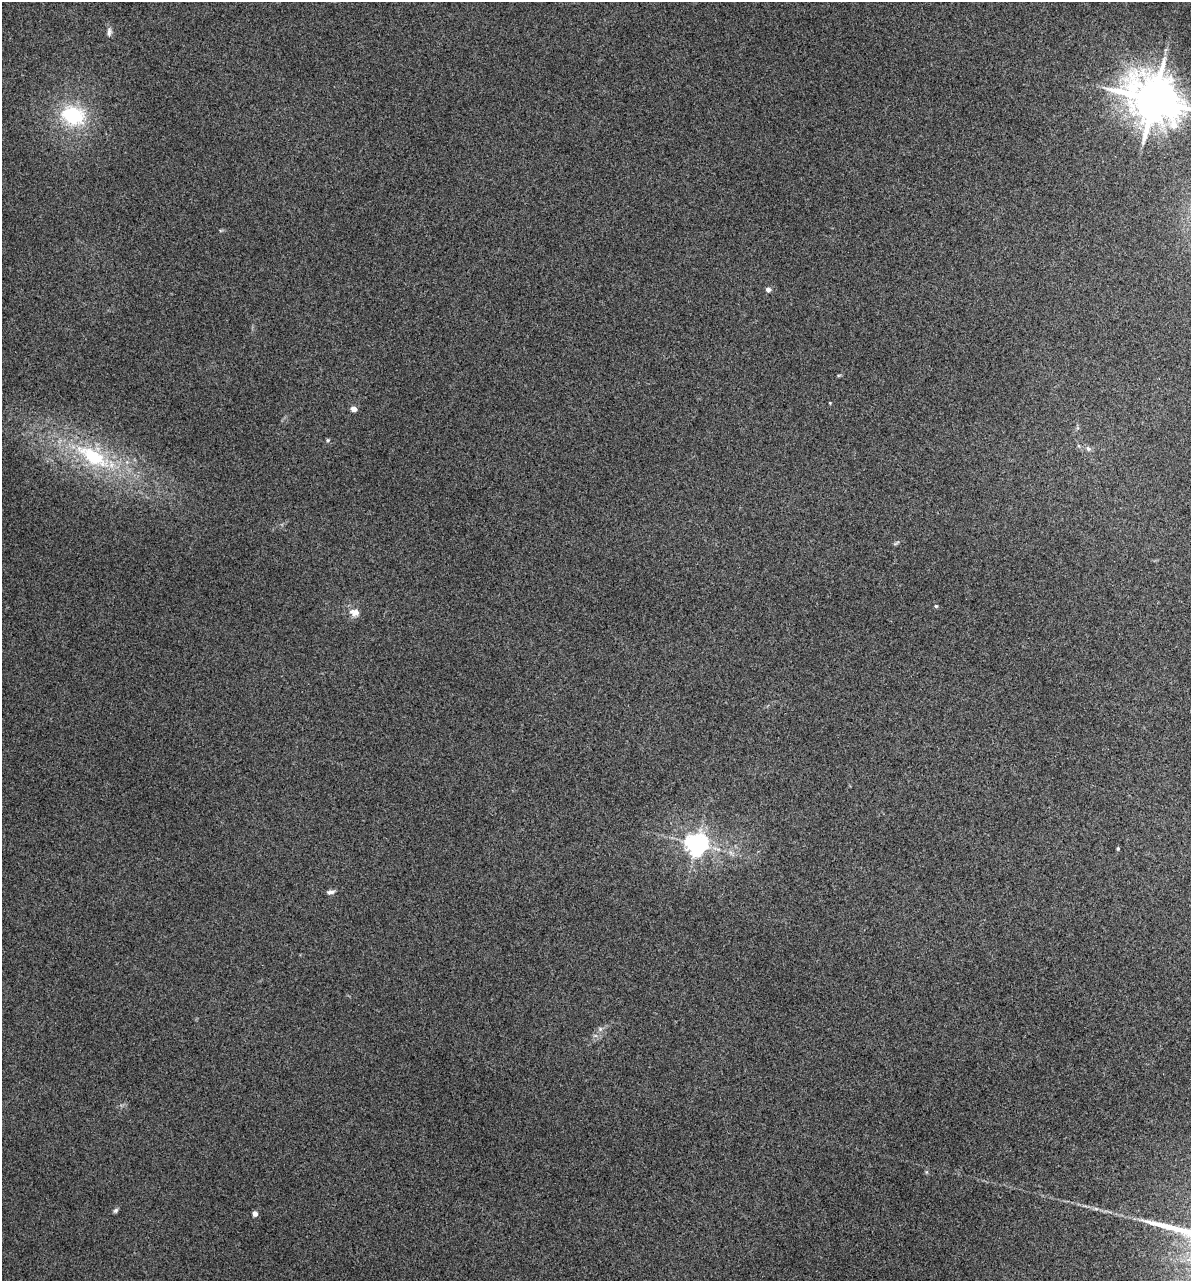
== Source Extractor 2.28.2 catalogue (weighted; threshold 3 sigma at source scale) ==
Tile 6 of 4 x 4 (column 2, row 2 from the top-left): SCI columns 1432-2620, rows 2952-4230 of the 5355 x 5901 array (HDU 1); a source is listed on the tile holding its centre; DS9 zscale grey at full resolution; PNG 1193 x 1283 px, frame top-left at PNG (2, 2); no overlay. Nothing masked; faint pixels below the display range render black.
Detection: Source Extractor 2.28.2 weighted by HDU 2 'WHT'; one run over the whole footprint, this tile lists its part. Background 0.171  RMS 0.0086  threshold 0.0389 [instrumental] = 3 sigma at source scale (4.5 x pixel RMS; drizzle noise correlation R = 1.50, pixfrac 1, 0.05/0.05 arcsec/px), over >= 5 px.
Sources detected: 18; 1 long thin detection or spike segment (spike, bleed or trail) — not listed; the other 17 listed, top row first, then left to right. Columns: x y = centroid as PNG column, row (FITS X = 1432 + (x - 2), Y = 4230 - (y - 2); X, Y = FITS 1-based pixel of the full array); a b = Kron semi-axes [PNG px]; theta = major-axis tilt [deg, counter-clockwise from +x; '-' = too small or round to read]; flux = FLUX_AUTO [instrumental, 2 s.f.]
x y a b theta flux
109 32 12 6 88 2.9
1153 100 16 13 -32 3700
73 116 24 19 -20 57
768 290 4 4 - 4.4
354 409 4 4 - 8.7
328 440 5 4 - 1.1
1088 449 8 6 -48 2.2
93 457 49 19 -31 66
896 543 9 3 35 1.2
936 606 5 5 - 1
355 612 15 11 -9 6.5
696 844 7 7 - 620
1118 849 4 3 - 1
330 892 10 5 6 2.6
600 1029 6 6 - 1.9
116 1210 7 5 45 1.7
255 1214 4 4 - 6.3
Isophote crosses this tile's border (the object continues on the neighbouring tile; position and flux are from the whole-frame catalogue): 1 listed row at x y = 1153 100